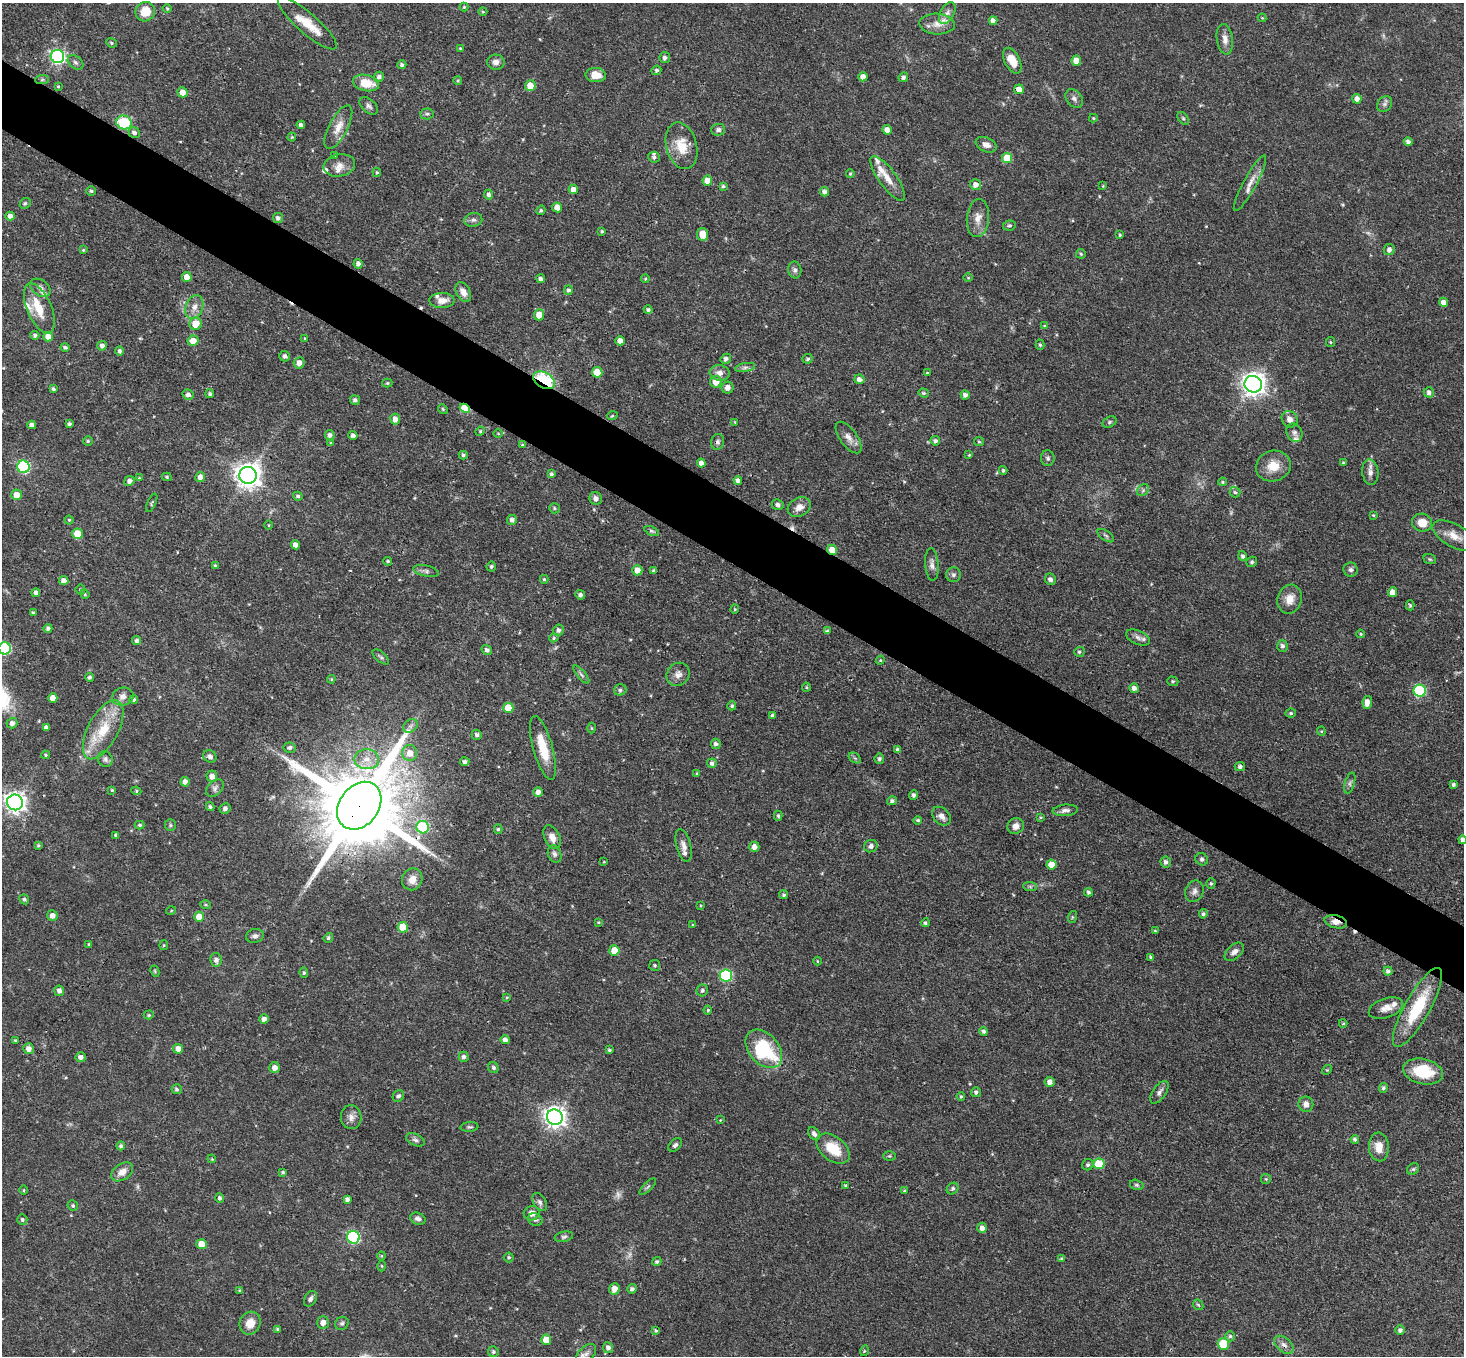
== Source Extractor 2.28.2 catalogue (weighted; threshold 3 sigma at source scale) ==
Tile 11 of 4 x 4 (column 3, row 3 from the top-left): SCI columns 2927-4388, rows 1645-2998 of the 5851 x 5858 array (HDU 1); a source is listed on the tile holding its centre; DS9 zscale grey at full resolution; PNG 1466 x 1358 px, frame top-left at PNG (2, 3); each listed source drawn as its Kron ellipse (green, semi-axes under 4 px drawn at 4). Shown black and unused: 5% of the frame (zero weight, under 3 of 4 exposures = <1% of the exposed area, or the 3 px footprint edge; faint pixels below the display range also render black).
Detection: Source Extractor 2.28.2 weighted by HDU 2 'WHT'; one run over the whole footprint, this tile lists its part. Background 0.0564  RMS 0.0031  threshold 0.0141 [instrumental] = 3 sigma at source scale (4.5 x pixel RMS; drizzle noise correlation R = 1.50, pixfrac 1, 0.05/0.05 arcsec/px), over >= 5 px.
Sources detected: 445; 5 too faint to see at this stretch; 5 cosmic-ray / hot-pixel residue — neither listed nor drawn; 14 inside a brighter listed object's ellipse — not listed separately; the other 421 listed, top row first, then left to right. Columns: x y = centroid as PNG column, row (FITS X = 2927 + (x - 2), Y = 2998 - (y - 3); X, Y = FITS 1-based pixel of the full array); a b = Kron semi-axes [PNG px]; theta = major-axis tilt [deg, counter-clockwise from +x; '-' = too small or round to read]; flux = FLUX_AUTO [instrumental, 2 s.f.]
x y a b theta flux
464 7 4 4 - 0.37
167 8 4 3 - 0.38
145 12 10 9 - 5.4
483 12 4 3 - 0.29
947 13 12 7 61 1.4
1262 18 4 4 - 0.25
993 21 4 4 - 1.4
307 23 38 10 -41 6.7
937 24 17 10 -3 3.4
1225 39 15 8 -82 2.3
111 43 5 4 - 0.51
460 48 3 3 - 0.26
57 56 7 6 - 76
665 58 5 5 - 1.1
1012 61 14 7 -62 4.5
1076 61 5 5 - 4.1
76 62 9 6 -39 0.88
496 62 9 7 -4 1.7
402 65 4 4 - 0.82
656 70 5 4 - 0.76
596 75 10 7 -2 3.5
379 77 5 5 - 1
863 77 5 4 - 1.7
903 77 5 4 - 1.1
42 80 7 4 2 0.55
458 80 4 3 - 0.4
366 83 13 8 -13 6.3
58 86 4 3 - 0.33
530 86 5 5 - 4.5
1019 89 5 5 - 2.6
182 92 5 5 - 2.6
1074 98 10 7 -52 1.3
1357 99 5 4 - 1.9
1384 104 8 6 48 1
369 106 11 6 -42 1
427 114 6 5 - 0.64
1093 118 4 3 - 0.39
1183 118 7 4 -53 0.49
124 122 8 7 - 15
301 125 4 4 - 1
338 127 24 9 63 3.8
718 130 7 6 - 0.87
887 130 5 4 - 2.3
134 133 6 5 - 1.1
292 137 4 4 - 0.32
1408 142 4 4 - 1.1
986 145 11 7 -23 1.6
682 146 24 15 -75 6.8
335 155 3 2 - 0.33
654 157 6 5 - 0.83
1007 158 5 5 - 7.2
339 165 16 11 11 2.6
377 172 4 4 - 0.34
850 174 4 3 - 0.4
888 178 27 9 -54 4.2
707 181 5 5 - 3.8
1250 183 31 6 61 3.4
976 185 5 5 - 2
723 186 4 4 - 0.56
1103 186 4 4 - 0.27
573 189 4 4 - 1.8
91 191 5 4 - 0.54
824 192 5 4 - 1.3
489 194 5 4 - 1
25 203 6 5 - 0.53
557 208 5 4 - 3
541 210 5 4 - 0.57
10 216 4 4 - 1.8
278 218 5 5 - 1
978 218 19 11 84 3.3
473 220 9 7 9 1.1
1009 226 6 5 - 0.57
602 231 3 3 - 0.41
703 234 6 5 - 4.1
1120 235 4 3 - 0.41
83 250 3 3 - 0.32
1389 250 5 5 - 1.4
1081 254 5 4 - 0.43
358 264 5 4 - 1.1
795 270 8 6 -80 0.87
187 277 5 5 - 3.5
968 278 5 3 - 0.26
541 279 4 4 - 0.88
645 279 4 4 - 0.34
40 288 11 7 -35 1.6
568 290 5 4 - 0.66
463 292 10 7 -63 2.3
442 301 13 7 1 2.7
1443 302 4 4 - 2
194 307 12 8 68 2.3
39 308 27 12 -67 6.8
648 310 4 4 - 0.67
539 315 5 5 - 3.4
196 324 6 6 - 5.1
1044 326 4 3 - 0.29
35 335 4 4 - 0.72
48 337 5 5 - 3
305 339 4 4 - 0.34
193 341 5 5 - 3.4
620 341 5 4 - 2.4
1330 342 5 4 - 0.4
1040 345 5 4 - 0.48
102 346 5 4 - 1.2
65 347 4 4 - 0.63
119 351 5 4 - 0.79
285 356 5 5 - 0.98
726 359 5 4 - 0.95
808 359 5 4 - 0.52
299 363 5 5 - 2
745 367 10 4 11 0.87
597 372 5 5 - 6.3
720 373 10 7 -8 2
927 373 3 3 - 0.4
859 379 5 4 - 1.6
544 380 12 7 -29 43
716 382 6 5 - 4
387 383 5 4 - 0.42
1253 384 9 8 - 240
728 388 6 6 - 1.7
53 389 4 4 - 0.7
1429 392 5 5 - 1.2
923 393 5 4 - 0.45
188 394 5 5 - 1.1
210 394 4 4 - 0.69
965 395 4 4 - 1.2
355 400 5 4 - 0.93
465 408 5 4 - 12
443 409 5 4 - 0.37
612 416 5 3 - 0.34
395 419 5 5 - 1.9
1290 419 9 7 -51 1.9
735 422 3 3 - 0.28
1110 422 7 5 28 0.6
69 424 4 3 - 0.7
32 425 4 4 - 1.3
480 431 5 4 - 0.34
498 433 5 3 - 0.25
1294 433 9 7 -66 1.2
330 435 5 5 - 1.1
353 435 4 4 - 0.99
848 437 18 8 -54 2.3
88 441 5 5 - 0.46
935 441 5 4 - 0.81
718 442 8 6 77 0.84
979 442 5 4 - 0.49
331 443 4 3 - 0.34
522 445 4 4 - 0.3
463 455 4 4 - 0.56
969 455 4 3 - 0.29
1048 458 8 7 - 0.85
701 463 4 4 - 1.6
1344 463 4 4 - 0.54
1273 466 17 15 18 5.5
23 467 6 6 - 35
1003 470 4 3 - 0.46
1370 472 13 8 -84 1.8
551 474 4 3 - 0.68
248 475 8 8 - 300
167 477 5 4 - 0.41
200 477 5 5 - 1.7
139 478 4 4 - 0.25
738 480 4 4 - 1.1
129 481 5 5 - 1.2
1223 482 4 3 - 0.45
1143 490 6 5 - 0.7
1235 492 5 5 - 0.58
17 495 5 5 - 3.6
298 496 5 4 - 0.58
596 498 6 6 - 1.4
152 503 10 3 65 0.44
778 505 6 5 - 0.95
799 507 12 9 28 2.4
554 508 5 5 - 0.5
1373 515 4 3 - 0.4
69 520 4 4 - 0.37
512 520 5 5 - 1.1
1422 523 10 9 - 4.1
269 525 5 3 - 0.27
652 531 8 4 -25 0.54
78 534 5 5 - 6
1106 536 9 5 -36 0.67
1454 536 24 11 -28 4.6
295 545 4 4 - 1.9
832 550 5 5 - 3.9
1243 556 5 4 - 0.81
1430 559 6 4 -21 0.43
388 561 4 3 - 0.41
1252 562 6 5 - 0.56
932 564 16 6 -86 1.6
215 566 4 3 - 0.4
491 566 5 4 - 0.55
637 570 5 5 - 2.6
1351 570 7 7 - 0.96
426 571 13 5 -12 1.1
654 571 4 3 - 0.67
953 575 7 7 - 0.84
544 579 4 4 - 0.47
1050 579 6 5 - 1.4
64 581 4 4 - 2
80 590 5 5 - 0.56
1392 592 5 4 - 2.7
36 593 4 4 - 1.2
85 594 5 4 - 0.39
580 595 5 4 - 0.92
1290 599 15 12 71 3.6
1410 605 5 4 - 0.55
735 609 4 4 - 0.37
33 613 4 3 - 0.6
48 628 4 4 - 0.93
559 630 5 5 - 0.97
827 631 4 4 - 0.45
1361 634 4 3 - 0.4
1138 637 12 7 -23 1.4
554 638 5 4 - 0.44
137 641 4 4 - 0.85
1282 646 6 5 - 0.83
5 648 6 6 - 36
487 650 5 4 - 0.9
1079 652 5 5 - 0.54
381 657 10 5 -42 0.71
880 660 4 4 - 0.38
678 674 12 11 - 2.1
581 675 11 4 -50 0.79
89 677 4 4 - 0.62
331 679 4 4 - 0.36
1173 681 6 4 -19 0.45
806 687 4 4 - 0.37
1134 688 5 4 - 1.5
620 690 6 5 - 0.77
1420 691 6 6 - 31
123 697 11 9 16 2.2
53 698 5 4 - 3.1
134 699 4 4 - 0.76
1367 702 6 4 80 2.4
732 706 4 4 - 0.44
508 708 5 5 - 6.7
1291 713 5 4 - 0.5
773 716 4 4 - 0.85
12 723 5 5 - 1.4
410 726 8 6 35 1
46 727 4 4 - 1.1
592 728 5 3 - 0.3
103 730 32 15 62 11
1321 731 4 4 - 0.31
477 735 5 5 - 0.82
716 744 5 5 - 0.83
289 748 6 5 - 0.82
543 748 33 9 -74 8.2
898 750 4 4 - 1.2
410 753 8 7 - 2.9
46 755 4 4 - 0.4
210 756 7 6 - 1.2
855 758 7 4 -34 0.56
105 759 8 7 - 0.93
367 759 12 10 -3 3.5
879 759 5 4 - 0.71
465 762 4 4 - 0.88
712 763 5 4 - 0.98
1240 767 5 4 - 0.85
697 773 4 3 - 0.37
212 776 6 5 - 1.9
185 782 5 4 - 1.3
1350 783 11 5 73 0.93
1453 784 4 3 - 0.63
215 788 10 7 44 1.1
112 790 3 3 - 0.35
136 791 5 4 - 0.43
538 792 5 4 - 1.6
914 795 5 4 - 0.96
892 801 5 4 - 0.73
15 802 8 7 - 180
359 806 26 19 53 5900
210 807 4 4 - 0.55
225 809 5 5 - 1
1065 810 13 5 5 1.3
778 816 5 4 - 0.57
941 816 11 8 -45 1.7
1041 817 4 3 - 0.33
918 820 4 4 - 0.53
140 825 5 4 - 0.54
170 825 6 5 - 0.55
1016 826 8 7 - 1.9
423 827 6 6 - 27
498 829 5 4 - 0.47
116 835 4 3 - 0.64
552 837 12 7 -65 2.5
1463 840 4 4 - 1.4
38 845 4 4 - 0.46
684 845 17 7 -76 2
871 846 7 6 - 1
754 847 5 5 - 1.9
555 854 9 6 -69 1.1
1202 859 6 6 - 0.74
604 862 3 3 - 0.24
1166 862 5 5 - 1.3
1051 865 5 5 - 5
412 879 11 10 - 3
1211 884 5 4 - 0.51
1030 887 7 4 -2 0.56
1194 891 11 9 67 1.5
1088 892 4 4 - 0.68
784 895 5 4 - 0.55
24 899 5 4 - 0.69
205 905 5 4 - 0.39
700 905 4 3 - 0.27
171 911 5 3 - 0.29
1203 914 4 4 - 0.74
52 916 5 5 - 1.7
199 917 5 5 - 4.2
1072 917 6 3 72 0.34
598 922 4 3 - 0.3
1336 922 11 6 -14 2.5
925 923 4 4 - 0.56
693 925 4 3 - 0.29
403 927 5 5 - 7.2
1155 931 4 3 - 0.31
255 936 9 7 14 1.1
328 938 5 4 - 0.56
89 944 4 3 - 0.41
164 945 5 4 - 0.38
614 950 5 5 - 4.2
1234 952 11 6 42 1.6
1151 957 4 3 - 0.58
216 960 7 5 -82 1.3
817 961 4 3 - 0.25
655 965 5 5 - 0.57
155 971 6 4 -62 0.37
1388 971 4 4 - 0.93
304 973 5 4 - 0.54
726 976 6 6 - 34
702 990 6 5 - 0.79
59 991 5 5 - 1.4
507 997 3 3 - 0.33
1417 1007 45 12 61 18
1386 1008 18 9 19 3
708 1010 4 4 - 0.38
149 1015 5 4 - 0.42
264 1019 4 4 - 1.4
1343 1023 4 4 - 0.33
984 1031 4 4 - 0.79
16 1040 3 3 - 0.4
505 1040 4 4 - 1.6
29 1049 5 5 - 1.6
178 1049 5 5 - 2.4
764 1049 22 15 -49 24
609 1050 4 3 - 0.55
81 1057 5 5 - 1.4
464 1057 5 5 - 0.96
275 1068 5 5 - 1.9
493 1068 6 5 - 0.77
1327 1070 5 4 - 0.33
1423 1071 20 12 -12 12
1050 1082 5 5 - 1.6
1383 1088 5 4 - 0.67
177 1089 5 5 - 0.61
976 1092 5 5 - 0.82
1159 1092 13 6 54 1.3
398 1096 6 5 - 0.91
961 1096 4 3 - 0.4
1306 1104 8 7 - 2
351 1117 12 10 -86 1.9
555 1117 8 7 - 210
720 1120 3 2 - 0.22
469 1127 9 5 4 0.64
814 1134 7 5 -54 1
1355 1139 4 4 - 0.71
415 1140 10 5 -24 0.87
675 1145 8 5 44 0.8
121 1146 4 4 - 0.71
1379 1147 14 10 -86 4
833 1149 19 12 -38 9
889 1156 6 5 - 0.48
212 1159 4 3 - 0.29
1099 1164 5 5 - 11
1088 1165 6 5 - 0.75
1413 1169 6 5 - 0.52
122 1172 12 8 35 2.6
283 1172 4 3 - 0.51
1266 1179 5 5 - 0.38
846 1185 4 4 - 0.39
1137 1185 7 5 -16 0.58
648 1187 11 3 45 0.53
953 1189 6 5 - 0.68
24 1190 4 3 - 0.27
904 1191 4 3 - 0.39
220 1198 5 4 - 0.8
347 1199 4 4 - 0.98
540 1202 10 6 -58 0.99
73 1206 5 5 - 0.56
532 1213 8 7 - 2.1
418 1219 8 6 -23 1.1
22 1220 5 5 - 0.65
535 1220 7 6 - 0.88
982 1228 5 5 - 1.7
353 1237 6 6 - 40
564 1237 9 5 12 0.75
201 1244 5 5 - 4.8
381 1256 4 4 - 0.28
509 1257 5 5 - 0.48
1062 1258 3 3 - 0.43
657 1262 5 4 - 0.61
382 1266 5 3 - 0.35
614 1289 6 5 - 3.1
632 1289 5 4 - 0.87
240 1290 4 3 - 0.36
310 1299 8 6 60 1
1198 1305 6 4 -43 0.45
250 1323 12 10 64 3.9
323 1323 6 6 - 2.1
342 1323 7 6 - 0.79
277 1329 4 3 - 0.49
1400 1330 4 4 - 0.92
656 1331 4 4 - 0.47
1230 1336 5 4 - 0.52
546 1340 5 5 - 5.2
1223 1344 6 5 - 10
1284 1345 11 7 -40 1.7
608 1348 5 5 - 1.3
864 1351 5 3 - 0.28
493 1352 5 5 - 0.65
586 1354 12 7 44 1.5
Overlapping masked pixels (flux is a lower limit): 6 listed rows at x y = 544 380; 465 408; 832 550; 359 806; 1336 922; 1284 1345
Isophote crosses this tile's border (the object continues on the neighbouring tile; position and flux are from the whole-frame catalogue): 3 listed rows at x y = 5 648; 1463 840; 586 1354